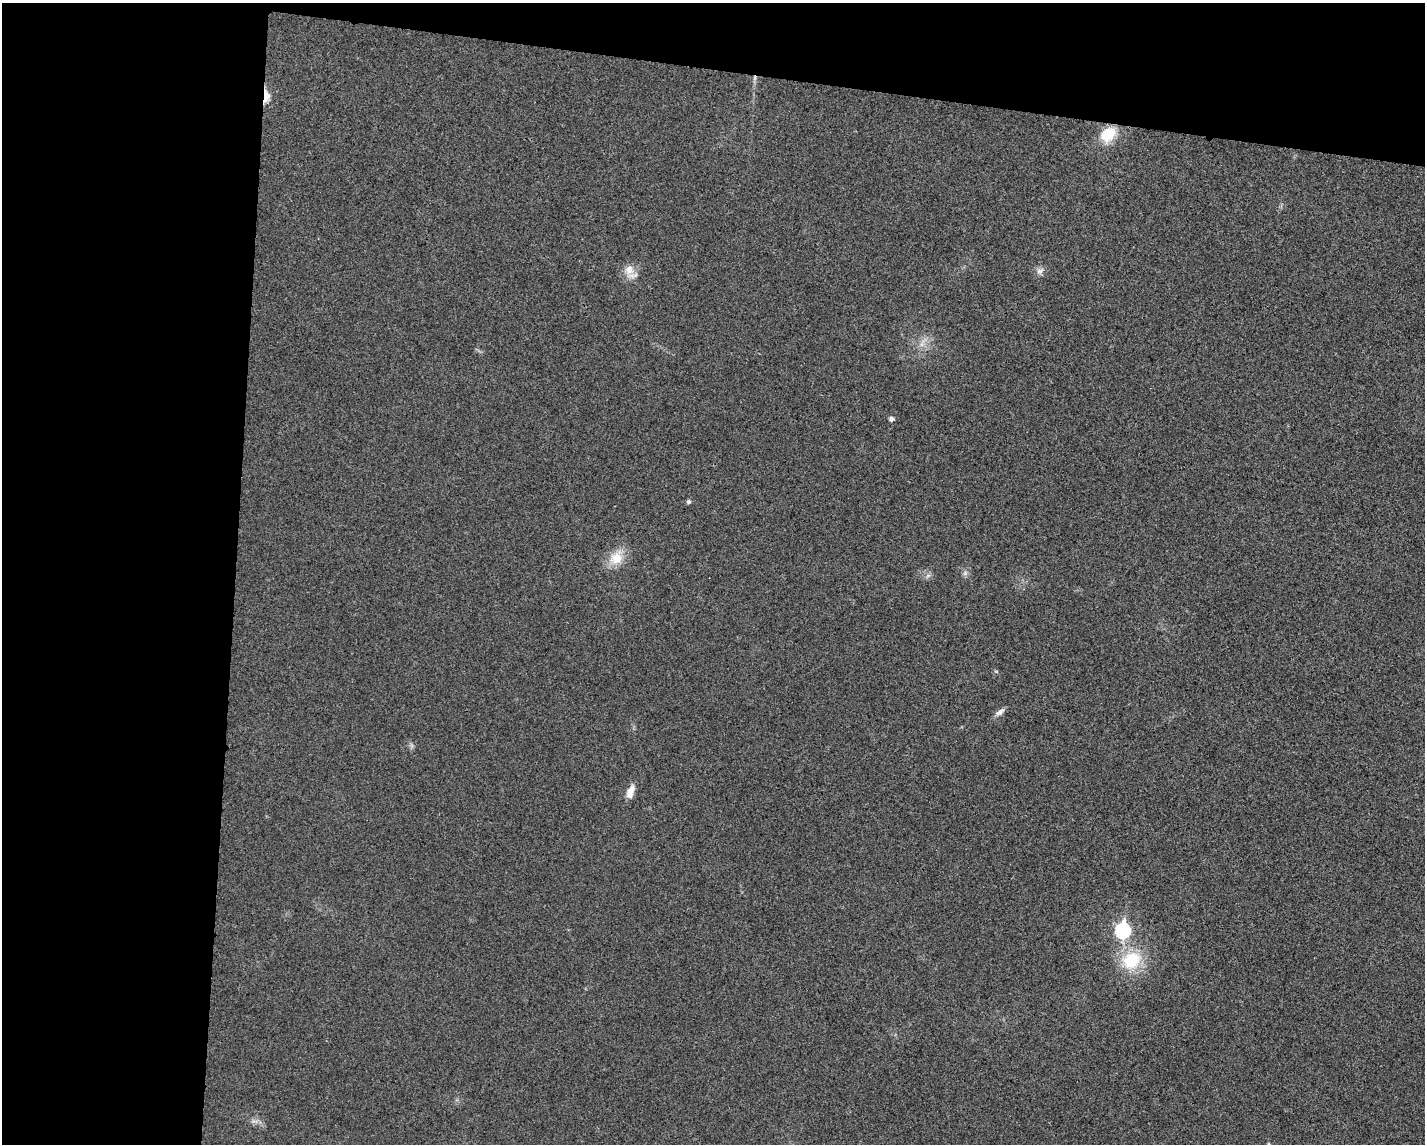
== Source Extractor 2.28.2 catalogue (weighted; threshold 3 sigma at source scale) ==
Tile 1 of 3 x 4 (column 1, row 1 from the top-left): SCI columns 110-1532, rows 3434-4575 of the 4599 x 4579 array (HDU 1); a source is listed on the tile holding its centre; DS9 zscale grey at full resolution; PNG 1427 x 1146 px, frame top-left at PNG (2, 3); no overlay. Shown black and unused: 22% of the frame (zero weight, under 3 of 4 exposures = <1% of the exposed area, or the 3 px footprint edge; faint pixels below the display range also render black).
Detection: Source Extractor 2.28.2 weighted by HDU 2 'WHT'; one run over the whole footprint, this tile lists its part. Background 0.0249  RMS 0.006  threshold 0.0268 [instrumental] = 3 sigma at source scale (4.5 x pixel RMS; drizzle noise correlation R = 1.50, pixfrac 1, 0.05/0.05 arcsec/px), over >= 5 px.
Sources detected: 18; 1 inside a brighter listed object's ellipse — not listed separately; the other 17 listed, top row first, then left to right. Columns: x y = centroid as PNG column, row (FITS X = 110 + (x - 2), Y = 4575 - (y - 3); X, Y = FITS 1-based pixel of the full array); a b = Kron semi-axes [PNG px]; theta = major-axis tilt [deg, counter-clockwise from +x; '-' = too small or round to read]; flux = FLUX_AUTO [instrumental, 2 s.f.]
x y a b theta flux
755 78 7 4 71 1.3
266 97 10 5 87 15
1108 134 22 17 41 16
629 270 15 13 84 7
1040 271 11 8 42 2.8
922 343 17 6 58 4.4
891 419 5 5 - 2.3
688 502 6 6 - 1.1
616 558 23 17 51 12
965 573 7 7 - 1.7
928 575 7 4 2 1.4
996 671 6 3 -19 0.68
1000 712 14 6 37 2.8
411 745 7 4 -71 1.3
631 790 17 8 55 5.4
1123 930 8 7 - 89
1131 960 23 19 31 28
Overlapping masked pixels (flux is a lower limit): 2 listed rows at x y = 755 78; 266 97